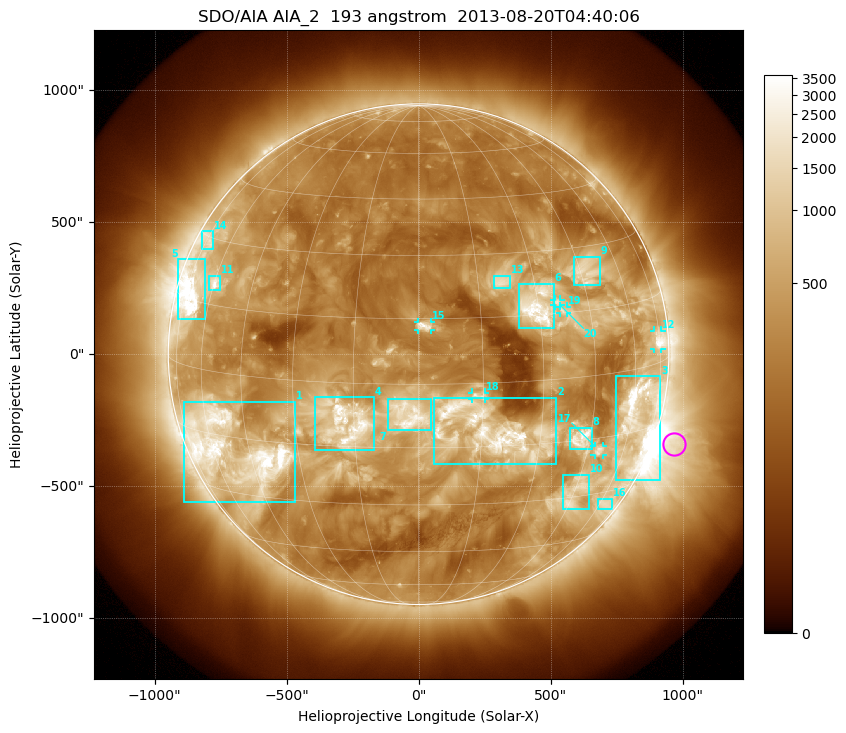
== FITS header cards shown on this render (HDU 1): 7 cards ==
TELESCOP= 'SDO/AIA'
INSTRUME= 'AIA_2'
WAVELNTH=                  193
WAVEUNIT= 'angstrom'
DATE-OBS= '2013-08-20T04:40:06.84'
CTYPE1  = 'HPLN-TAN'
CTYPE2  = 'HPLT-TAN'

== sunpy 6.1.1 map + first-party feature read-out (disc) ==
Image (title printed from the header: SDO/AIA AIA_2  193 angstrom  2013-08-20T04:40:06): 1024 x 1024 px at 2.4 arcsec/px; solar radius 948 arcsec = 395 px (full disc in frame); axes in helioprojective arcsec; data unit not stated in the header (colour bar unlabelled)
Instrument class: DISC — disc imager (sunpy class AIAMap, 193 A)
Bright regions (active regions / flare kernels): reference = the median radial profile (limb darkening/brightening removed); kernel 9 px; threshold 5 sigma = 856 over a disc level ~306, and >= 1.15x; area >= 12 px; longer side >= 9 px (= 22 arcsec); searched inside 0.97 R_sun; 24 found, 20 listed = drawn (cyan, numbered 1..; 6 of them under ~33 arcsec drawn as corner ticks so the feature stays visible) (cap 20 boxes per figure: the strongest are kept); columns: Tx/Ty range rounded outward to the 5 arcsec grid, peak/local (2 s.f.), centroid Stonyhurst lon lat
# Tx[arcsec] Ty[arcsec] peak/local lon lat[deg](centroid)
1 -890..-465 -560..-180 12 -51 -18
2 55..520 -420..-165 11 +17 -11
3 745..915 -480..-85 12 +63 -11
4 -390..-170 -365..-160 11 -17 -9
5 -910..-805 130..360 14 -70 +16
6 380..510 100..270 10 +30 +17
7 -120..45 -290..-170 11 -2 -7
8 570..655 -360..-275 11 +42 -15
9 585..690 260..370 6.4 +47 +24
10 545..645 -590..-455 6.1 +45 -29
11 -795..-750 240..300 9 -60 +20
12 890..920 20..90 8.7 +74 +5
13 285..350 250..300 5.5 +21 +23
14 -820..-775 395..465 4.3 -73 +29
15 -5..45 90..125 7.3 +1 +13
16 680..735 -585..-545 4.3 +63 -34
17 665..700 -385..-345 6.4 +49 -18
18 205..255 -170..-145 6.4 +14 -3
19 535..565 155..180 4.6 +37 +16
20 515..540 185..210 4.5 +36 +18
Off-limb structures (1.02-1.3 R_sun): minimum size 162 px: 3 found; the strongest spans PA ~220..290 deg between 1.02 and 1.3 R_sun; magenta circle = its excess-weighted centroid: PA ~250 deg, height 1.08 R_sun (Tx ~965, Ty ~-340 arcsec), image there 5.5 x the reference